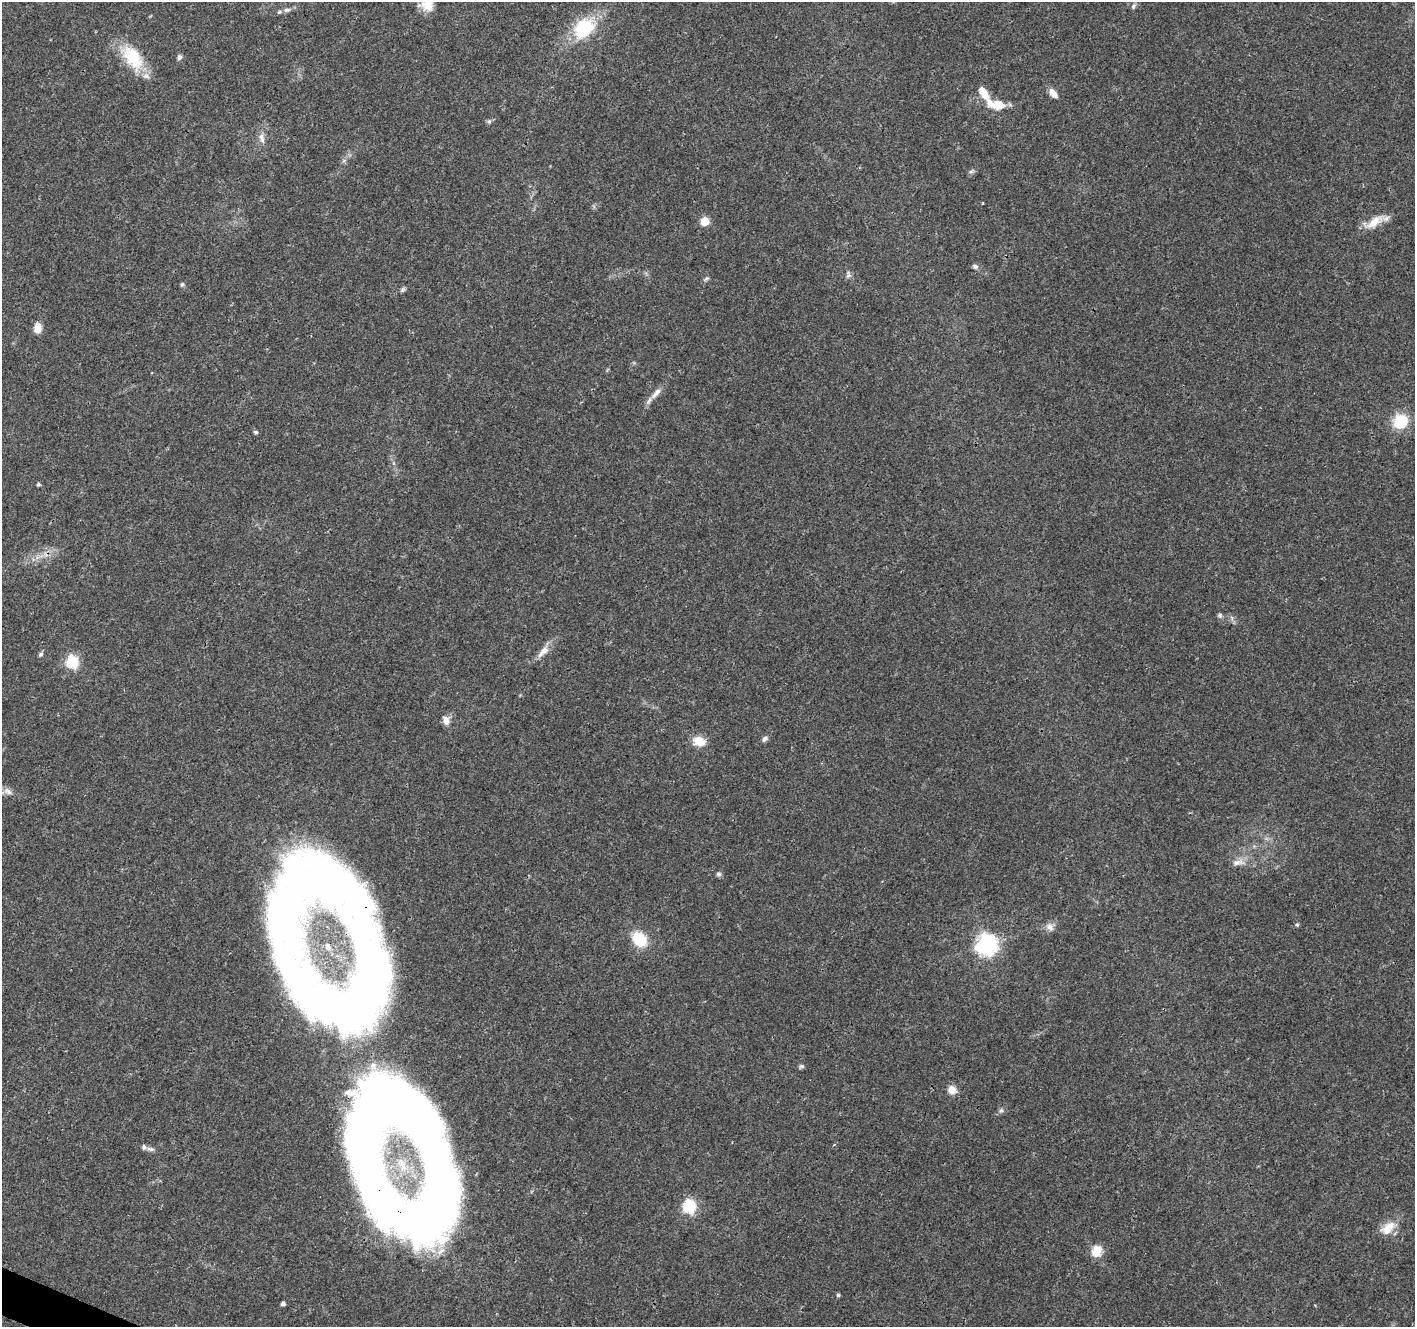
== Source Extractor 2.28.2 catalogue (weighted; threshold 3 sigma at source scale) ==
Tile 7 of 4 x 4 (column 3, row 2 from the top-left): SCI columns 2835-4247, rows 2861-4185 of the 5672 x 5786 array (HDU 1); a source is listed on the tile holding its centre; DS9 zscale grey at full resolution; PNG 1417 x 1329 px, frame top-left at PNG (2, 2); no overlay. Shown black and unused: <1% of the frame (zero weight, under 3 of 4 exposures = <1% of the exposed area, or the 3 px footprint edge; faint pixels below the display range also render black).
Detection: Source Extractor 2.28.2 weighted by HDU 2 'WHT'; one run over the whole footprint, this tile lists its part. Background 0.0474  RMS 0.0039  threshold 0.0174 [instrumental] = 3 sigma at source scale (4.5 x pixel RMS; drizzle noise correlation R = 1.50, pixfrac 1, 0.0396/0.0396 arcsec/px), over >= 5 px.
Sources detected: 59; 4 inside a brighter object's white glare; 2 cosmic-ray / hot-pixel residue — not listed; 4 inside a brighter listed object's ellipse — not listed separately; the other 49 listed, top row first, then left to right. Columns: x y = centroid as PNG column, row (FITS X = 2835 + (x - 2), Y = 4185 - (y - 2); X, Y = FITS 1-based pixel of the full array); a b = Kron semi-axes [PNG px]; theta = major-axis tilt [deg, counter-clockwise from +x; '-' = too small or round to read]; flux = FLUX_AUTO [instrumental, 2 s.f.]
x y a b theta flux
427 5 16 14 4 5.8
1133 6 9 5 60 0.96
287 10 10 5 11 1.4
584 28 26 19 45 21
133 57 36 20 -52 16
179 57 7 6 - 1.1
1053 93 11 6 -51 3.3
997 104 26 12 -7 7.6
489 121 7 5 44 0.75
262 138 15 7 -76 2.3
971 172 7 4 2 0.73
705 221 5 5 - 15
1374 222 30 11 34 6.3
975 266 8 6 -25 1
848 275 10 7 -89 1.2
706 279 9 4 30 0.68
182 284 7 5 73 0.67
403 290 8 5 41 0.77
37 327 11 8 83 3.8
656 393 21 7 48 3.1
1400 421 18 16 52 12
256 432 6 5 - 0.63
38 484 4 4 - 0.7
1220 615 7 5 -88 0.85
543 651 21 9 45 3.9
41 654 7 5 63 0.78
72 662 6 6 - 46
446 720 12 9 -86 2.4
765 739 8 6 41 1.2
699 741 15 11 -15 5.6
8 791 14 7 -30 2.2
1238 862 19 8 6 3.2
719 874 7 5 -1 0.88
342 887 140 51 -57 180
1297 925 5 5 - 0.55
1050 927 11 9 -39 2.2
639 939 15 12 -49 13
986 944 8 7 - 220
325 1005 102 46 -35 180
801 1066 7 5 -12 0.76
952 1090 9 8 - 3.5
1001 1110 7 6 - 1.1
150 1149 10 5 -15 1.3
689 1206 6 6 - 64
419 1209 101 85 30 360
1388 1228 23 14 43 6.1
1097 1251 15 12 75 5.5
838 1295 4 4 - 0.67
283 1304 4 4 - 1.4
Overlapping masked pixels (flux is a lower limit): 2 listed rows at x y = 342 887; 419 1209
Isophote crosses this tile's border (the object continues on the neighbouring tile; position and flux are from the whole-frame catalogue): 2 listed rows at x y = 427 5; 8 791